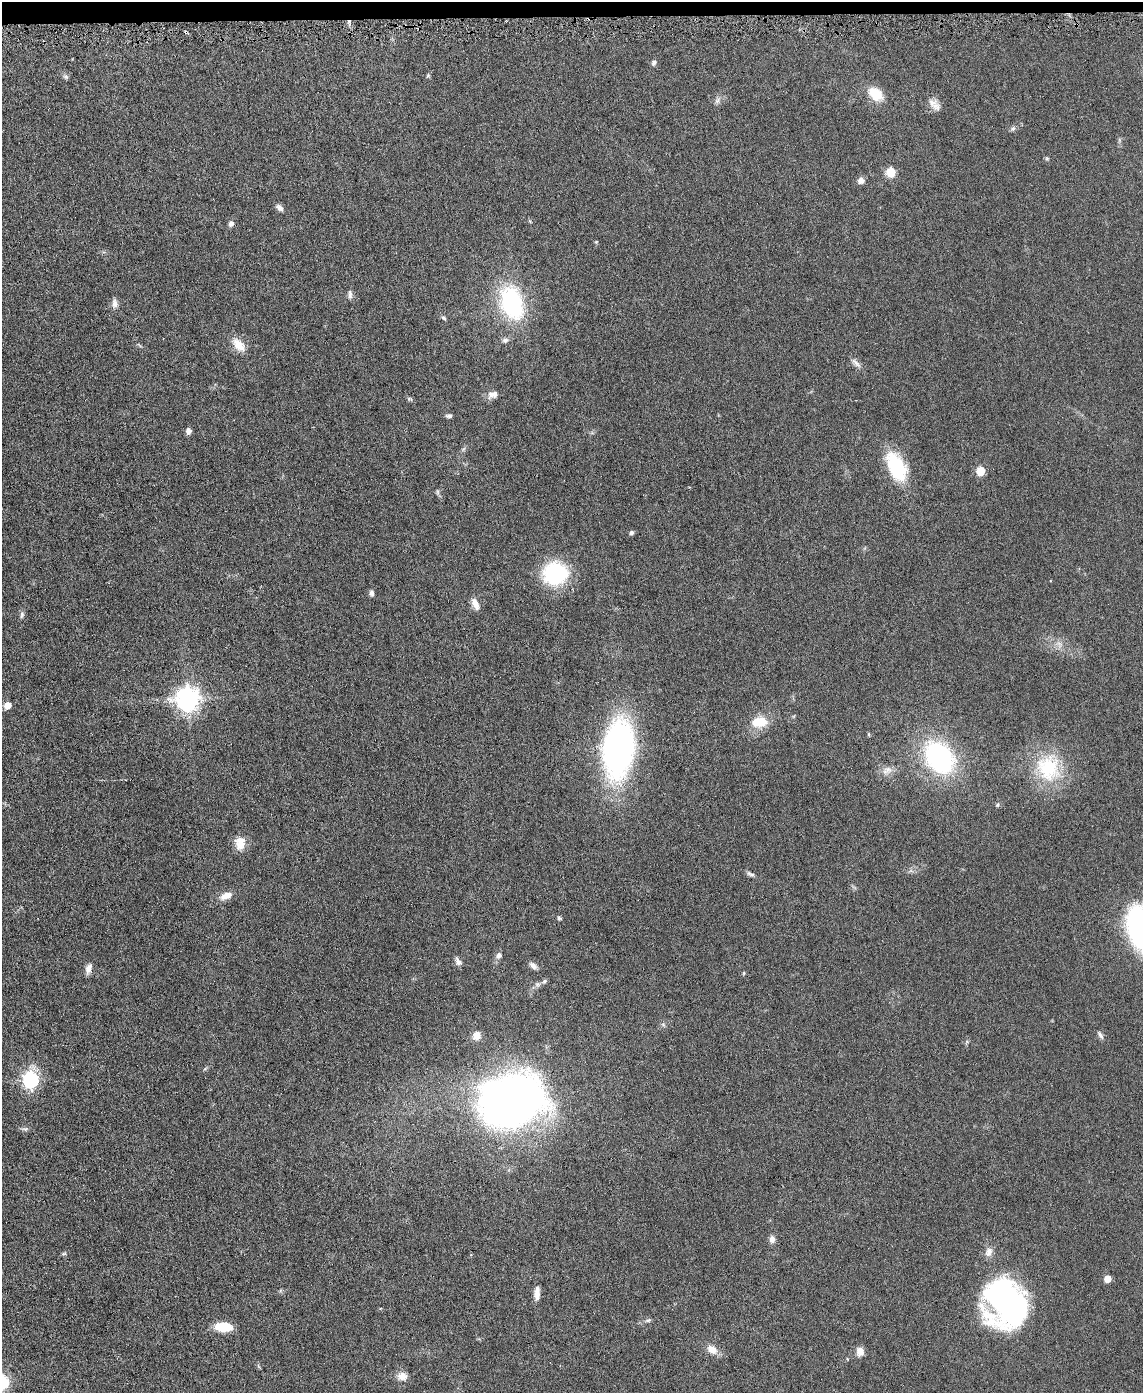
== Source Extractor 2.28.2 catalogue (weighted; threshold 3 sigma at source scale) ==
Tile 3 of 4 x 3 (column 3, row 1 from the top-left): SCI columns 2282-3422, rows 2911-4301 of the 4565 x 4533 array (HDU 1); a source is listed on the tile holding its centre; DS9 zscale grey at full resolution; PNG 1145 x 1395 px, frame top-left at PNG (2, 2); no overlay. Shown black and unused: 1% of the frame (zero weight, under 3 of 6 exposures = <1% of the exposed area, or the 3 px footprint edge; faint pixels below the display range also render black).
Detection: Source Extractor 2.28.2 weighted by HDU 2 'WHT'; one run over the whole footprint, this tile lists its part. Background 0.0616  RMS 0.0057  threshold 0.0235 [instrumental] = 3 sigma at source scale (4.09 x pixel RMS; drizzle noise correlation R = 1.36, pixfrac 0.8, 0.05/0.05 arcsec/px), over >= 5 px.
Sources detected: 72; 1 inside a brighter object's white glare — not listed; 1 inside a brighter listed object's ellipse — not listed separately; the other 70 listed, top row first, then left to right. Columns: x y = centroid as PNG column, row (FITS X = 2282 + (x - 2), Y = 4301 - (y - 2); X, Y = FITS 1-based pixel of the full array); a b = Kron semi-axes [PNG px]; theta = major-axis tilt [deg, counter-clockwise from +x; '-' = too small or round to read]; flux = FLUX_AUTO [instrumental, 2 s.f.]
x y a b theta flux
186 32 4 4 - 0.78
654 62 7 5 69 1.3
428 75 5 5 - 0.71
66 77 9 6 -31 1.2
876 94 15 11 -42 14
717 101 9 6 60 1.7
932 103 16 11 9 3.8
1013 128 8 5 62 1.2
1047 158 6 5 - 0.76
891 172 6 5 - 24
861 181 8 8 - 2.5
279 208 10 6 -36 2
231 223 7 6 - 2.1
596 242 5 3 - 0.44
350 294 12 5 -87 1.7
115 303 12 7 -87 2.7
512 303 34 22 -73 63
444 318 7 5 -51 0.99
505 340 9 7 12 1.8
238 345 20 11 -49 7.4
856 363 17 6 -45 2.6
492 394 13 9 14 3.6
409 399 8 4 -8 0.85
449 416 8 5 5 1.2
188 431 7 6 - 2.3
896 467 32 17 -64 35
981 471 6 5 - 16
438 492 7 4 -90 0.91
631 533 6 5 - 1.2
555 573 24 21 6 46
372 593 7 5 -84 1.7
475 604 15 7 -65 4.1
22 615 10 5 85 1.4
1059 644 11 7 -63 2.7
188 699 8 8 - 440
8 705 5 5 - 7.8
759 722 20 12 5 13
619 748 31 18 84 320
939 757 28 20 -53 95
1048 768 37 32 -75 35
887 770 16 11 27 4.5
997 805 5 5 - 0.74
240 843 17 12 90 6.9
751 874 12 5 -21 1.6
226 896 16 8 21 5
559 918 6 4 -46 0.91
499 955 8 7 - 2.2
458 962 10 6 -55 2.5
533 965 12 7 -39 2.2
89 969 13 7 71 3.5
744 973 5 3 - 0.54
544 981 8 5 42 1.3
663 1025 7 4 -44 0.94
476 1035 10 10 - 4.1
1100 1035 12 5 -57 1.7
31 1080 7 7 - 130
512 1101 40 32 18 500
25 1129 8 5 0 1.2
772 1239 9 7 -82 2.5
989 1252 13 9 69 3.7
64 1254 6 4 1 0.76
1107 1279 5 5 - 8.8
537 1293 17 7 88 3.9
1008 1304 45 44 - 140
648 1320 9 5 14 1.2
223 1327 15 8 -3 15
712 1349 14 10 -39 5.5
860 1351 10 8 -81 4.1
402 1376 14 11 -11 4.3
2 1382 6 6 - 84
Overlapping masked pixels (flux is a lower limit): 1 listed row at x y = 186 32
Isophote crosses this tile's border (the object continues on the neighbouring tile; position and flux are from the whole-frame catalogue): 1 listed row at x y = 2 1382